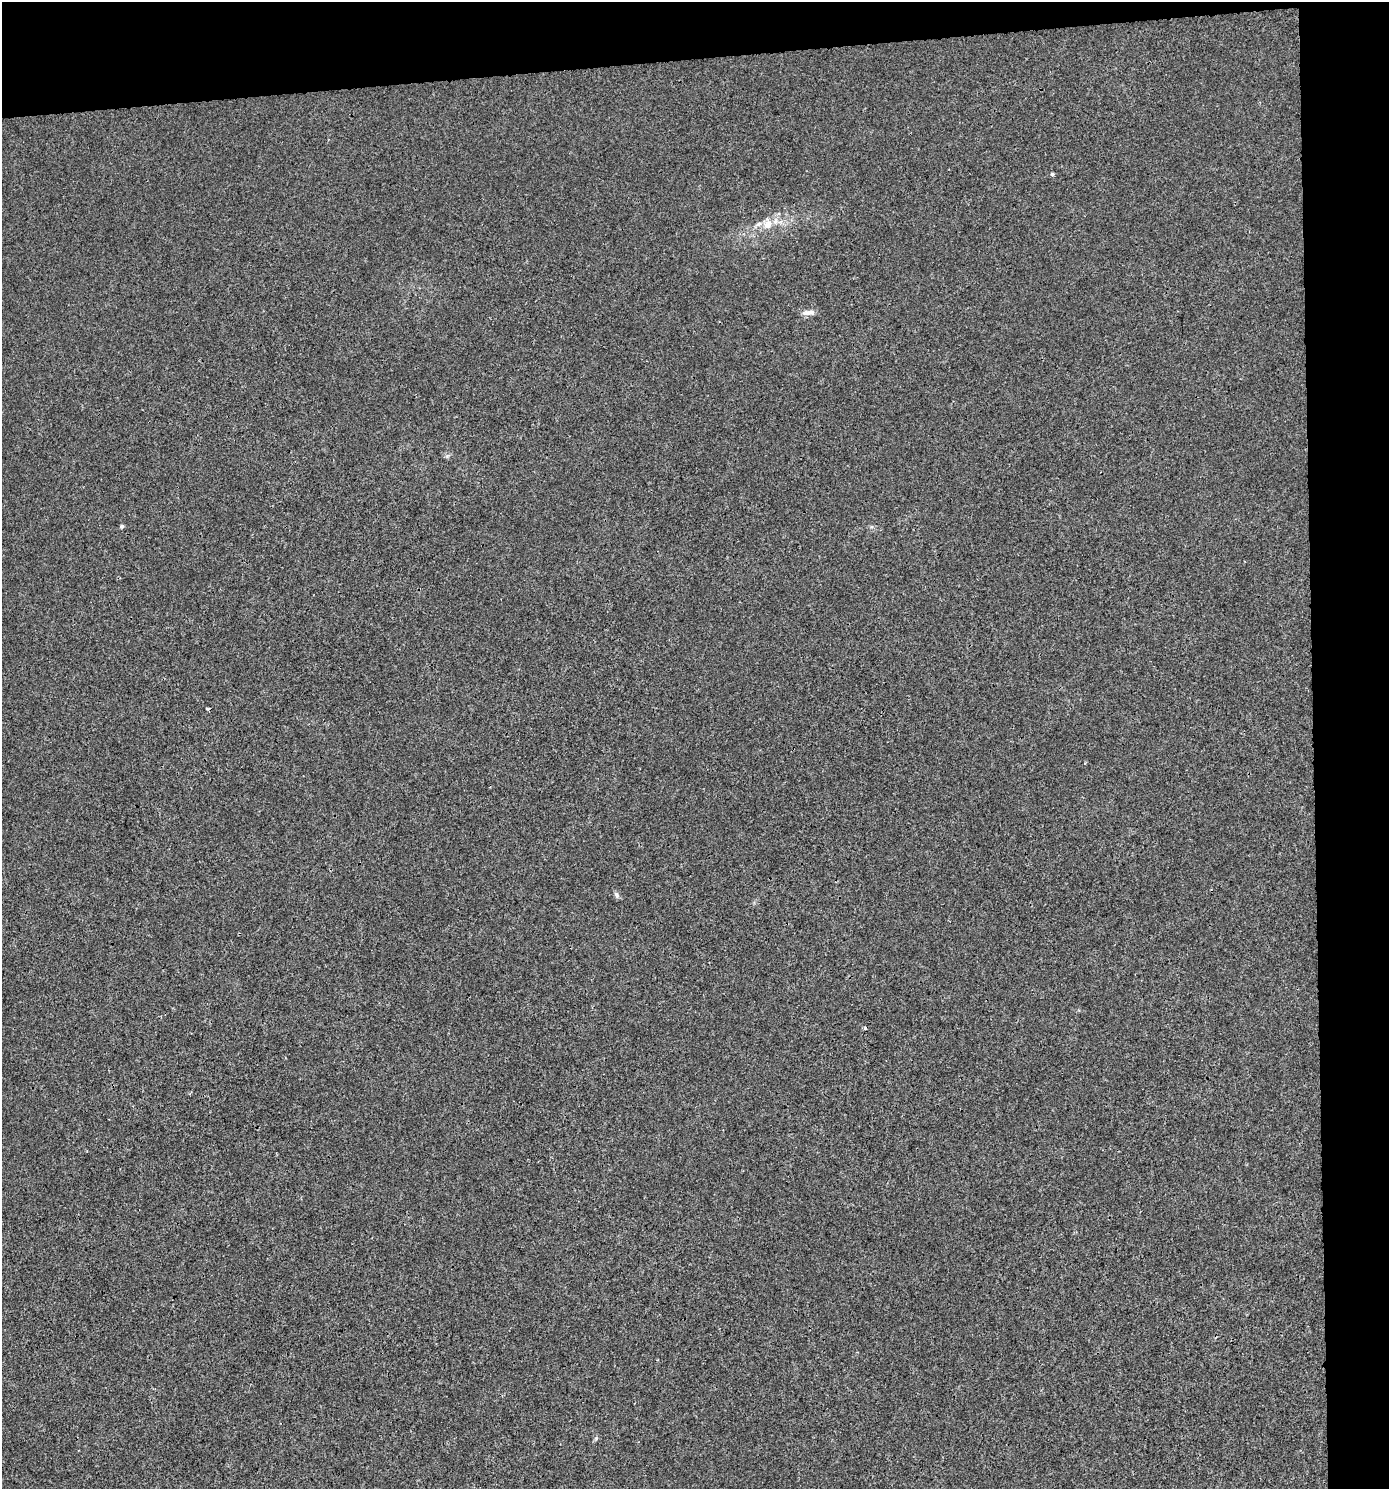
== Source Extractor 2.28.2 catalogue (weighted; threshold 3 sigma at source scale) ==
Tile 3 of 3 x 3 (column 3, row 1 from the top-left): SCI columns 2818-4204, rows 2975-4461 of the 4206 x 4461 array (HDU 1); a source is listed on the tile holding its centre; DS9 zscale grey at full resolution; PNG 1391 x 1491 px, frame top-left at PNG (2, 2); no overlay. Shown black and unused: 9% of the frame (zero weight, under 3 of 4 exposures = <1% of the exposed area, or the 3 px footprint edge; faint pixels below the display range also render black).
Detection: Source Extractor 2.28.2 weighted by HDU 2 'WHT'; one run over the whole footprint, this tile lists its part. Background 0.00179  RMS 0.0027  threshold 0.012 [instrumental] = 3 sigma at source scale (4.5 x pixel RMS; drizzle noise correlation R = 1.50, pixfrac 1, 0.0396/0.0396 arcsec/px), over >= 5 px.
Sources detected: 8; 2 cosmic-ray / hot-pixel residue — not listed; the other 6 listed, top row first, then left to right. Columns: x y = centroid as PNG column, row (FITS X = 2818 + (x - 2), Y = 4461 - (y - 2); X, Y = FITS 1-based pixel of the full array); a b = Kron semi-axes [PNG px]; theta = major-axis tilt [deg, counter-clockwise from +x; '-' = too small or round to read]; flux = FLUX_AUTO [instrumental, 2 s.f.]
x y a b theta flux
1052 174 4 4 - 0.38
768 225 13 11 52 2.8
809 312 17 6 8 1.4
122 526 5 4 - 0.47
617 895 9 5 -50 0.64
596 1438 6 4 46 0.4